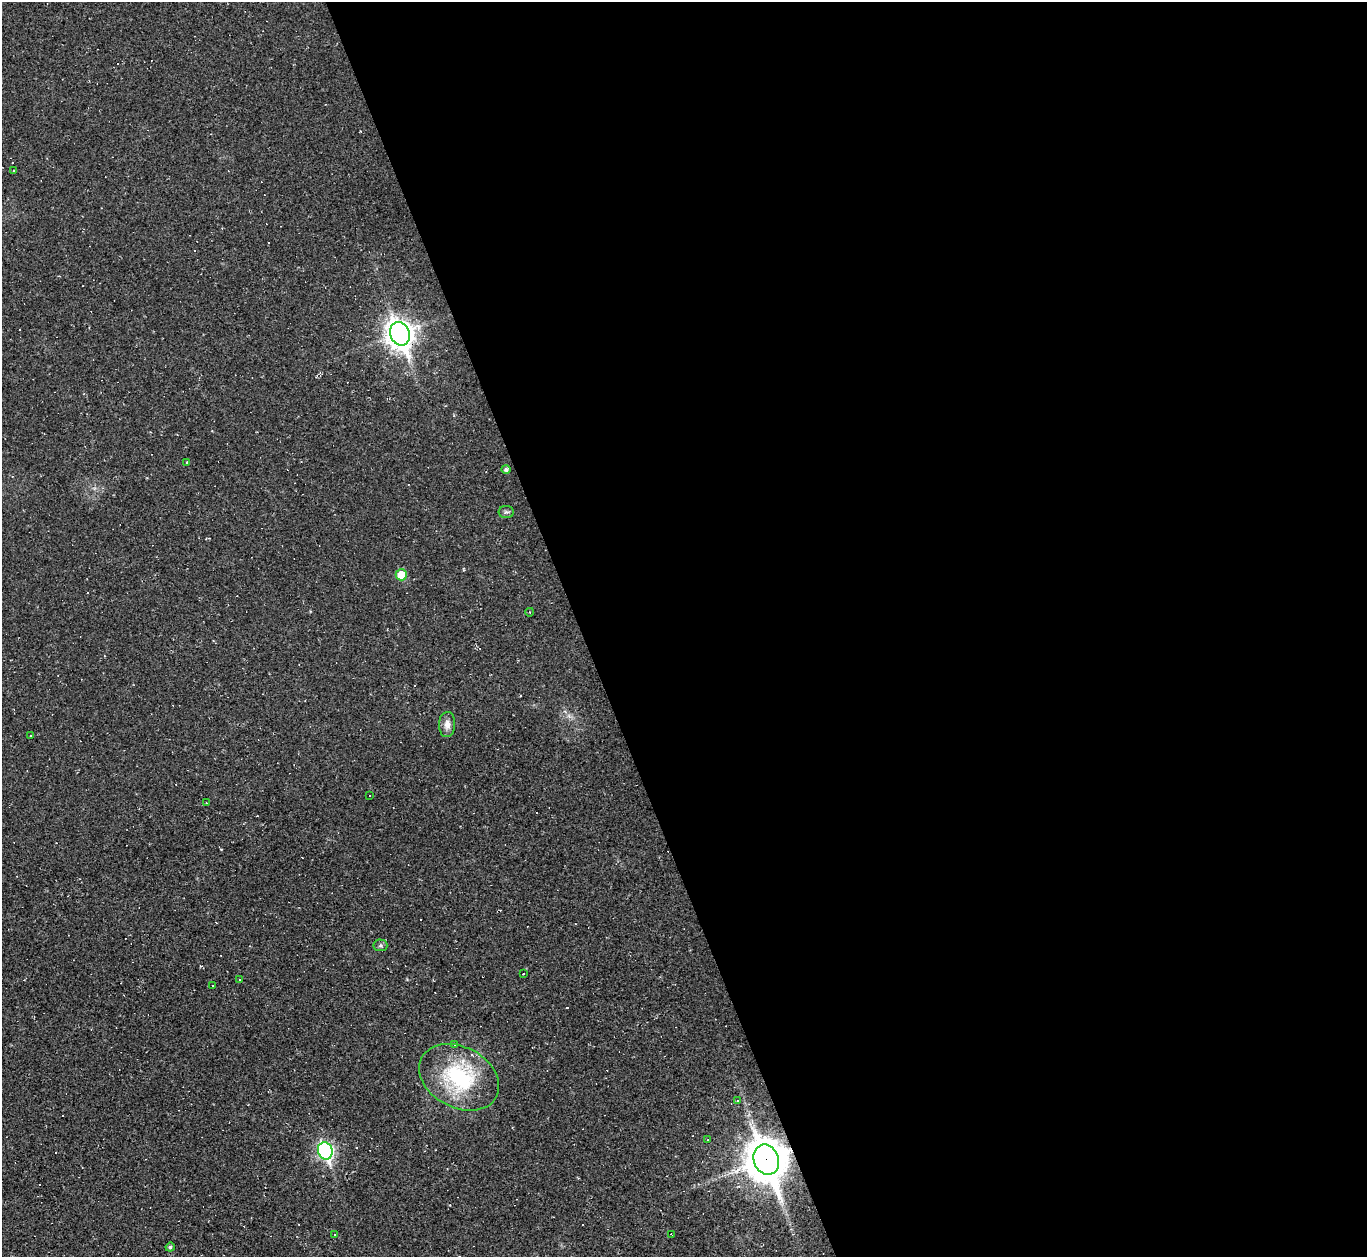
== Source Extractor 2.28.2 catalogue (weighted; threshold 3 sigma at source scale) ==
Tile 8 of 4 x 4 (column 4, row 2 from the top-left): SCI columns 4095-5459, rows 2786-4040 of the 5459 x 5444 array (HDU 1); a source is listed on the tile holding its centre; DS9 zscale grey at full resolution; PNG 1369 x 1259 px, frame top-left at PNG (2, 2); each listed source drawn as its Kron ellipse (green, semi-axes under 4 px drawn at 4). Shown black and unused: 58% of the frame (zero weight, under 2 of 3 exposures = <1% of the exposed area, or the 3 px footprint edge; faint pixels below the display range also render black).
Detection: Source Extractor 2.28.2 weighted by HDU 2 'WHT'; one run over the whole footprint, this tile lists its part. Background 0.0485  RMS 0.0067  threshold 0.0303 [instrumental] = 3 sigma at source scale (4.5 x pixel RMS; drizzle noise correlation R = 1.50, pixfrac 1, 0.05/0.05 arcsec/px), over >= 5 px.
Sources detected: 46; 22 cosmic-ray / hot-pixel residue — neither listed nor drawn; the other 24 listed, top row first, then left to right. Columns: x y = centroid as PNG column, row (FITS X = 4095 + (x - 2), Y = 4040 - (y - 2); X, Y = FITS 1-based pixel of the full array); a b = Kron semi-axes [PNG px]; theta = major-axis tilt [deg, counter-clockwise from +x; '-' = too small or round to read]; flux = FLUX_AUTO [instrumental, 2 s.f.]
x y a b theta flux
14 171 3 2 - 0.47
400 334 12 9 -68 660
187 462 4 4 - 0.57
506 469 5 4 - 1.5
506 512 8 6 0 1.5
401 575 6 5 - 15
530 612 4 3 - 0.45
447 725 12 8 88 4.3
31 735 3 3 - 1.3
370 796 3 2 - 0.98
206 803 3 2 - 0.41
380 945 7 6 - 1.5
523 974 2 2 - 0.62
239 980 3 3 - 1.2
212 986 3 3 - 0.92
454 1044 3 3 - 1.5
459 1077 42 30 -28 62
737 1100 3 3 - 2.2
708 1140 3 2 - 0.78
325 1151 9 7 -68 160
766 1160 15 12 -70 2000
334 1234 3 2 - 0.88
671 1234 4 2 - 0.44
170 1247 4 4 - 1.2
Overlapping masked pixels (flux is a lower limit): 1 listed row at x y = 766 1160
Unlisted compact peaks at least as high as the median listed source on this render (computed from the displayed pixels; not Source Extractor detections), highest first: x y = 360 131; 385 940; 94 489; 454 415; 147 478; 212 431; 750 1124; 407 980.